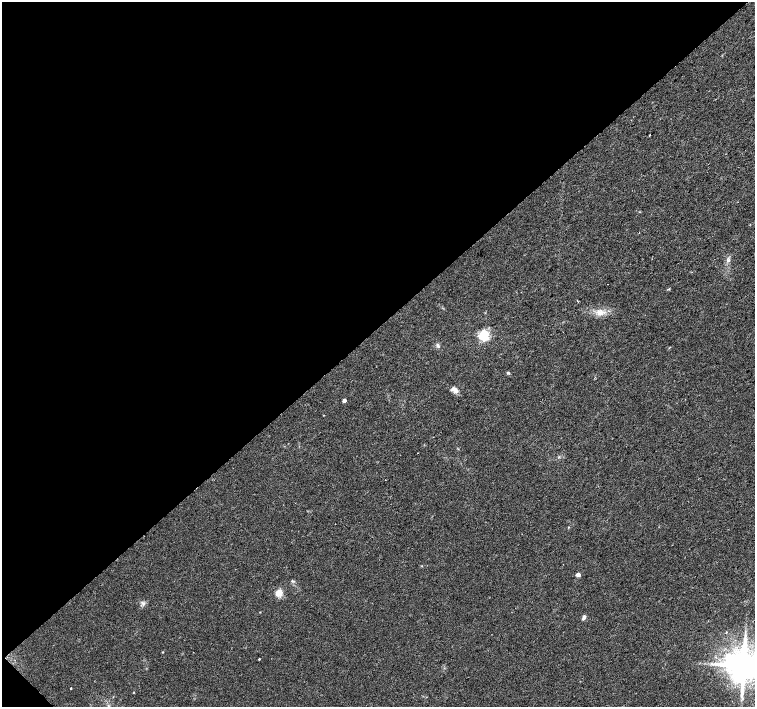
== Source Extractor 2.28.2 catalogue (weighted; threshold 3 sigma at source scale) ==
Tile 5 of 4 x 4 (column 1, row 2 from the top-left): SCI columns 1-1505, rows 2971-4379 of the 6026 x 6006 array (HDU 1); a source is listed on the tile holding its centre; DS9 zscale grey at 2 x 2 block average (1 PNG px = mean of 2 x 2 image px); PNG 757 x 709 px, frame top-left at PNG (2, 2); no overlay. Shown black and unused: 47% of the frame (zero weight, under 2 of 3 exposures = <1% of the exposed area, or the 3 px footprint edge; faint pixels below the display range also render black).
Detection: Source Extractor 2.28.2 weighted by HDU 2 'WHT'; one run over the whole footprint, this tile lists its part. Background 0.0278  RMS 0.0046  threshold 0.0205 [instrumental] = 3 sigma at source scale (4.5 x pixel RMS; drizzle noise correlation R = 1.50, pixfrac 1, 0.0396/0.0396 arcsec/px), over >= 5 px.
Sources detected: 21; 1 inside a brighter listed object's ellipse — not listed separately; the other 20 listed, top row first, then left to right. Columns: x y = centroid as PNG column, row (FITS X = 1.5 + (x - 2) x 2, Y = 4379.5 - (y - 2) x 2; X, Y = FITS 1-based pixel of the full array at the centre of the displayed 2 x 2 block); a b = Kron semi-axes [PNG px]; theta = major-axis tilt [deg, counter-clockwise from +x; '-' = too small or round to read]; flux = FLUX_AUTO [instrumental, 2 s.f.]
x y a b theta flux
649 135 2 2 - 0.9
728 261 5 2 - 1.3
608 284 2 2 - 0.76
577 301 2 2 - 0.58
600 312 9 7 -9 7.3
484 335 4 3 - 150
438 345 7 4 -68 2.4
508 373 4 3 - 1.4
453 388 8 5 -12 4.3
344 400 2 2 - 6.1
422 566 3 2 - 0.54
578 575 3 3 - 8.1
279 593 3 3 - 45
143 603 5 3 - 2.1
584 617 5 3 - 3.5
745 636 4 3 - 1.6
163 652 3 2 - 0.61
259 659 2 2 - 1.4
743 666 8 7 - 3300
71 688 2 2 - 1.9
Isophote crosses this tile's border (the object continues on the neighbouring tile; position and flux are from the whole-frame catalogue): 1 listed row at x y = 743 666
Diffuse or blended objects may show on this block-average render without a row.